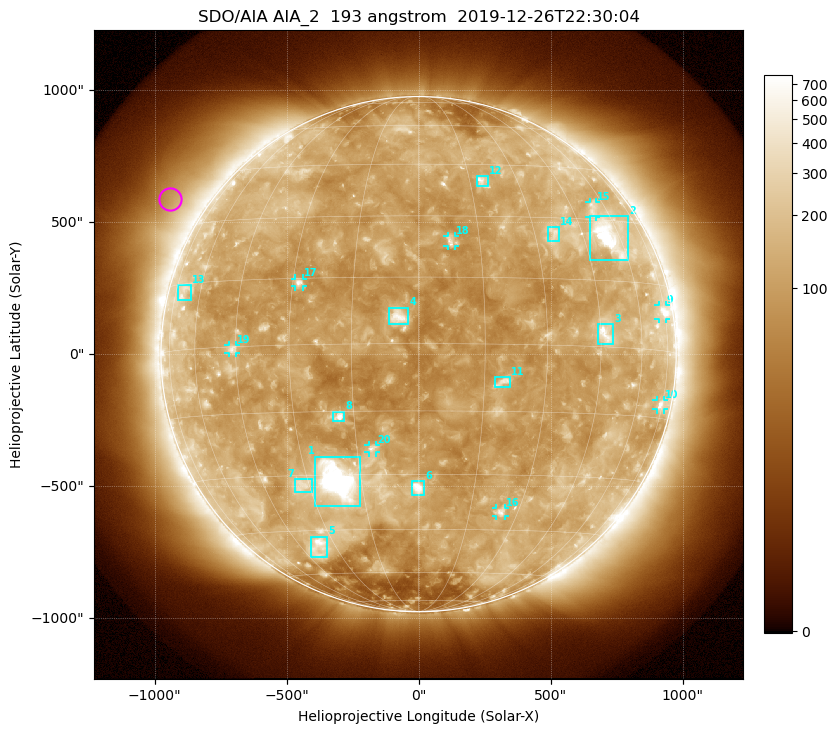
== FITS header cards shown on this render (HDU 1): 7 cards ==
TELESCOP= 'SDO/AIA'
INSTRUME= 'AIA_2'
WAVELNTH=                  193
WAVEUNIT= 'angstrom'
DATE-OBS= '2019-12-26T22:30:04.84'
CTYPE1  = 'HPLN-TAN'
CTYPE2  = 'HPLT-TAN'

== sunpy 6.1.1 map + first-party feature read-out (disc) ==
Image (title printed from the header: SDO/AIA AIA_2  193 angstrom  2019-12-26T22:30:04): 1024 x 1024 px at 2.4 arcsec/px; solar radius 976 arcsec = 407 px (full disc in frame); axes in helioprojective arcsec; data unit not stated in the header (colour bar unlabelled)
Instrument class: DISC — disc imager (sunpy class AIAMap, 193 A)
Bright regions (active regions / flare kernels): reference = the median radial profile (limb darkening/brightening removed); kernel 9 px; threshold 5 sigma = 169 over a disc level ~114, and >= 1.15x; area >= 12 px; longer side >= 10 px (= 24 arcsec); searched inside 0.97 R_sun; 26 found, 20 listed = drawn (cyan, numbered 1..; 8 of them under ~33 arcsec drawn as corner ticks so the feature stays visible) (cap 20 boxes per figure: the strongest are kept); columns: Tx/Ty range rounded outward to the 5 arcsec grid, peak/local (2 s.f.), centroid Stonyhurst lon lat
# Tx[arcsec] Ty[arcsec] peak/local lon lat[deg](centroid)
1 -390..-220 -575..-385 23 -21 -31
2 650..795 355..525 8.5 +55 +26
3 680..740 35..115 6.1 +46 +3
4 -110..-35 115..175 7.5 -4 +6
5 -410..-345 -770..-690 5.3 -37 -50
6 -30..25 -535..-480 8.1 +0 -33
7 -470..-405 -525..-470 3.4 -32 -32
8 -325..-280 -255..-215 8.4 -19 -16
9 910..935 135..185 5 +73 +9
10 900..930 -210..-175 3.9 +73 -12
11 290..350 -125..-85 4.8 +19 -8
12 220..265 635..675 4.3 +19 +40
13 -915..-860 205..265 2.6 -69 +13
14 490..530 425..480 3.2 +36 +26
15 645..675 520..575 2.7 +53 +33
16 295..330 -615..-580 4.3 +25 -40
17 -470..-440 255..285 5.2 -28 +14
18 110..140 410..450 4 +8 +23
19 -720..-690 5..35 3.7 -46 -1
20 -190..-160 -375..-345 4.3 -11 -24
Off-limb structures (1.02-1.3 R_sun): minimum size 162 px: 3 found; the strongest spans PA ~35..80 deg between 1.05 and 1.3 R_sun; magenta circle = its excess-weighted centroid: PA ~60 deg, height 1.14 R_sun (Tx ~-940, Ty ~590 arcsec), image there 2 x the reference